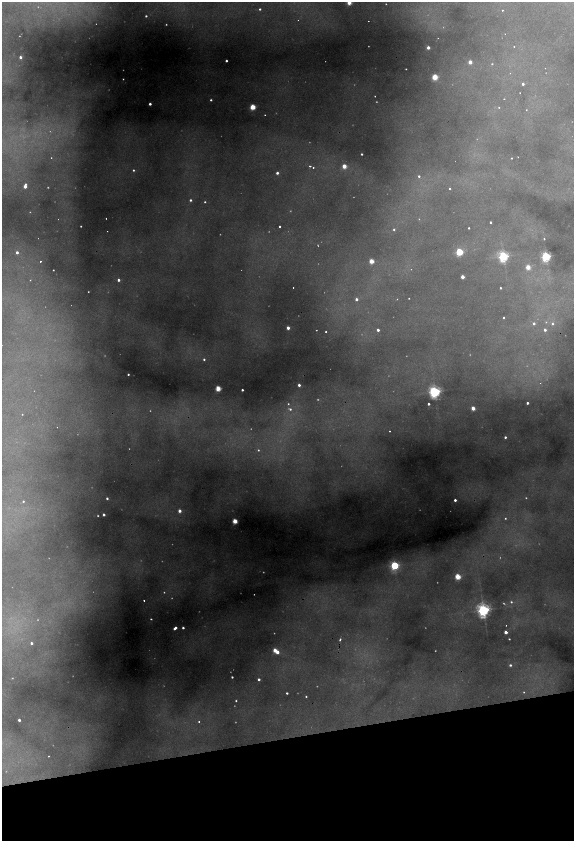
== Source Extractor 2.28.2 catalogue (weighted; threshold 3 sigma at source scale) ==
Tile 14 of 4 x 4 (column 2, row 4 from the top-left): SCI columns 1470-2612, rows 1-1678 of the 5116 x 6714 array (HDU 1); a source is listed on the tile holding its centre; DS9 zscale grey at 2 x 2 block average (1 PNG px = mean of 2 x 2 image px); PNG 576 x 843 px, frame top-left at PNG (2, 2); no overlay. Shown black and unused: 12% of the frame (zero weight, under 2 of 4 exposures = <1% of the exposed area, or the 3 px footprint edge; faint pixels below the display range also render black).
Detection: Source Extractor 2.28.2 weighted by HDU 2 'WHT'; one run over the whole footprint, this tile lists its part. Background 0.485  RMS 0.025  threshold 0.112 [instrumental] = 3 sigma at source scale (4.5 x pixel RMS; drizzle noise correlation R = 1.50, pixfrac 1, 0.05/0.05 arcsec/px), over >= 5 px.
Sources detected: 168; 46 too faint to see at this stretch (2 x 2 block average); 4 cosmic-ray / hot-pixel residue — not listed; the other 118 listed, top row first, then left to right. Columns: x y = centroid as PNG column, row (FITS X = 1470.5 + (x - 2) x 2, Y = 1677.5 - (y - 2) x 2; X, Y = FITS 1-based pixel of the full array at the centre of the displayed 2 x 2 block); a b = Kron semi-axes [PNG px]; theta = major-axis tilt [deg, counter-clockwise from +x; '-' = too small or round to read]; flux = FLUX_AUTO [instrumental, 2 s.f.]
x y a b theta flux
349 2 3 2 - 170
260 9 2 2 - 10
502 10 2 2 - 14
146 16 2 2 - 9.9
505 34 2 2 - 1.7
514 46 2 2 - 9.3
428 48 2 2 - 43
20 57 2 2 - 22
226 61 2 2 - 17
470 62 2 2 - 80
492 64 2 2 - 5.1
545 68 2 2 - 2.7
406 69 2 2 - 4.4
510 73 2 2 - 2.9
435 77 3 3 - 280
123 79 2 2 - 4.2
523 84 2 2 - 16
520 93 2 2 - 3.4
375 96 2 2 - 3.8
504 99 2 2 - 2.9
211 100 2 2 - 10
150 104 2 2 - 27
253 107 3 3 - 280
499 107 2 2 - 4.9
526 110 2 2 - 3.8
265 115 2 2 - 3.8
362 154 2 2 - 9
518 157 2 2 - 3.1
512 158 2 2 - 4.5
310 166 2 2 - 16
344 166 3 2 - 140
313 167 2 2 - 6.7
133 170 2 2 - 7.9
277 173 2 2 - 25
419 176 3 2 - 12
25 186 4 3 - 60
450 189 2 2 - 7
190 200 2 2 - 14
205 202 2 2 - 7.4
106 218 2 2 - 3.6
490 222 2 2 - 11
81 226 2 2 - 5
280 226 2 2 - 8.2
469 228 2 2 - 7
394 229 3 3 - 9.1
107 231 2 2 - 3.3
544 239 2 2 - 8.5
17 252 3 2 - 27
459 252 3 3 - 520
503 256 4 4 - 910
546 256 3 3 - 1000
40 261 2 2 - 16
371 261 3 2 - 170
528 267 3 2 - 150
53 270 2 2 - 5.1
462 277 2 2 - 74
30 280 2 2 - 3
118 280 2 2 - 23
293 287 2 2 - 5.6
500 288 2 2 - 9.2
409 298 2 2 - 3.8
356 299 2 2 - 29
503 318 2 2 - 8.3
546 322 3 2 - 4.7
534 323 3 3 - 15
552 324 3 3 - 11
288 328 2 2 - 50
378 330 2 2 - 27
545 330 2 2 - 24
326 332 2 2 - 18
204 359 3 3 - 11
128 374 2 2 - 8.4
540 383 2 2 - 3.5
299 385 2 2 - 26
218 388 3 3 - 210
242 390 2 2 - 14
434 392 5 4 - 1500
527 403 2 2 - 20
288 404 2 2 - 6.1
429 404 2 2 - 14
473 408 2 2 - 95
290 409 6 3 -28 15
22 414 2 2 - 3.7
57 427 2 2 - 1.7
389 431 2 2 - 5.9
505 437 2 2 - 15
258 450 3 2 - 8.2
107 498 2 2 - 14
455 500 2 2 - 23
23 501 3 3 - 8.7
179 511 2 2 - 42
104 515 2 2 - 25
505 518 2 2 - 5.9
235 521 3 2 - 210
394 565 3 3 - 710
458 576 3 3 - 290
144 600 2 2 - 21
511 602 3 3 - 9.7
483 610 5 4 - 1700
151 619 2 2 - 6.1
175 628 4 2 - 28
183 628 2 2 - 15
506 632 2 2 - 54
340 639 3 2 - 9.7
509 639 2 2 - 6.6
31 643 2 2 - 13
275 650 2 2 - 110
277 652 2 2 - 55
510 665 3 2 - 14
232 677 2 2 - 10
259 679 2 2 - 16
524 692 3 3 - 5.7
287 693 2 2 - 11
306 696 2 2 - 6.2
236 701 2 2 - 6.3
19 720 2 2 - 24
199 721 2 2 - 6.7
49 756 2 2 - 3.9
Isophote crosses this tile's border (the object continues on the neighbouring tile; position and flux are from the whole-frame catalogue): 1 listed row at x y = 349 2